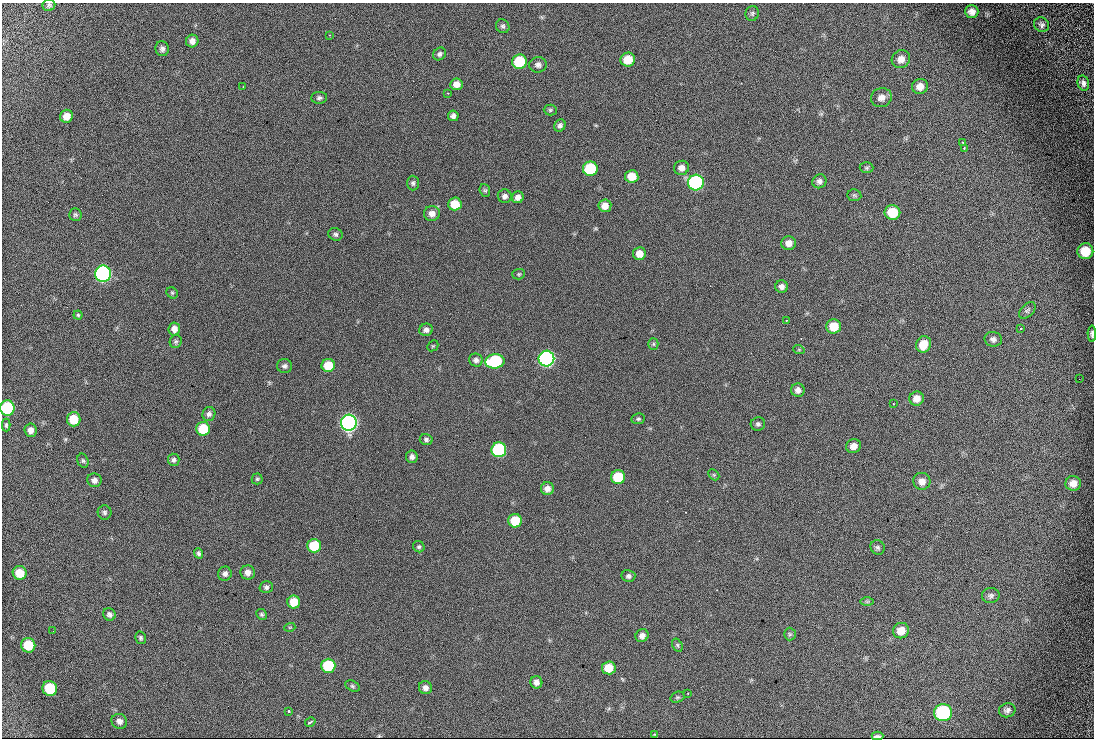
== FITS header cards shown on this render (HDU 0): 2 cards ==
NAXIS1  =                 1092
NAXIS2  =                  736

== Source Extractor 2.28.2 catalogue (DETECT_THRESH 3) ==
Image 1092 x 736 px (HDU 0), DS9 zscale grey, 1 PNG px = 1 image px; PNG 1096 x 740 px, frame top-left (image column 1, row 736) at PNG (2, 3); each listed source drawn as its Kron ellipse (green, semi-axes under 4 px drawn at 4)
Background 498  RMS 19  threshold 58.3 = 3 sigma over >= 5 px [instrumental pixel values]
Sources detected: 134; all 134 listed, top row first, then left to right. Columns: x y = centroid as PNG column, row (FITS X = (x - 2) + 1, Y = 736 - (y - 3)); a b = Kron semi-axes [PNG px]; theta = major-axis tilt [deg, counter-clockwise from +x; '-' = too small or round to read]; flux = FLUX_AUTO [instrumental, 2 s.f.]
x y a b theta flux
49 5 6 6 - 2500
972 12 7 6 - 6800
752 13 7 6 - 3000
1042 25 8 7 - 3600
503 26 7 6 - 3100
329 35 3 2 - 840
192 41 6 6 - 6100
162 49 7 6 - 4100
440 54 7 5 46 3400
901 59 9 8 - 8200
628 60 7 7 - 24000
519 62 7 7 - 57000
538 65 9 7 6 5200
1083 83 8 5 -76 4500
456 84 6 6 - 8900
920 86 8 7 - 8900
243 87 3 3 - 1100
448 93 3 3 - 840
319 98 8 6 1 3200
881 98 10 9 - 8600
550 110 6 5 - 2100
67 116 6 6 - 11000
453 116 5 5 - 4400
560 125 6 5 - 3800
962 142 2 2 - 980
964 149 3 3 - 2500
681 168 7 7 - 7100
867 168 7 5 1 2400
590 169 7 7 - 76000
632 176 7 6 - 18000
819 181 7 6 - 4700
696 182 8 8 - 250000
413 183 7 6 - 3000
485 190 6 5 - 2300
854 195 7 6 - 2400
505 196 7 6 - 4700
518 197 6 5 - 6900
455 204 7 6 - 26000
605 206 6 6 - 11000
892 212 8 7 - 33000
432 213 8 7 - 9000
75 215 6 6 - 2500
336 234 7 6 - 3300
789 243 7 7 - 9200
1085 251 8 8 - 25000
639 254 6 6 - 12000
103 274 8 8 - 460000
519 274 6 5 - 2000
782 287 6 6 - 4900
172 293 6 5 - 2000
1027 310 10 6 45 3300
78 315 4 4 - 1600
786 320 2 2 - 990
834 326 7 7 - 26000
174 329 6 6 - 7100
1021 329 3 3 - 3400
426 330 7 6 - 5000
1092 334 8 4 -89 3400
993 339 9 7 -12 4700
176 342 6 6 - 2500
653 344 5 5 - 1900
923 344 8 7 - 21000
433 346 6 5 - 1600
799 350 5 3 - 1300
546 359 8 8 - 500000
476 360 7 6 - 4600
495 361 9 7 7 120000
328 365 6 6 - 30000
285 366 7 7 - 4000
1079 379 2 2 - 10000
798 390 7 6 - 5900
917 399 7 7 - 10000
893 404 3 2 - 990
7 408 8 7 - 110000
209 414 7 6 - 3900
74 419 7 7 - 27000
638 419 7 5 11 2400
349 423 8 7 - 780000
758 424 7 6 - 3300
6 425 6 4 -90 2000
203 429 7 7 - 45000
31 430 7 6 - 7600
426 439 6 5 - 3200
853 446 7 7 - 9500
499 450 7 7 - 160000
412 457 6 6 - 4200
174 460 6 5 - 3700
83 461 7 5 -73 2500
714 475 6 4 -45 1500
618 477 7 7 - 47000
257 479 5 5 - 2000
94 480 7 7 - 6000
922 481 8 8 - 9100
1073 483 7 7 - 8600
547 489 6 6 - 7700
104 512 7 7 - 3400
515 521 7 6 - 37000
314 546 7 7 - 45000
419 547 6 5 - 2400
878 547 7 6 - 3200
199 553 5 4 - 2700
248 572 7 7 - 7700
20 573 7 7 - 23000
225 574 7 7 - 4800
628 576 7 6 - 3900
266 587 6 6 - 3300
991 596 9 7 3 4100
294 602 6 6 - 25000
867 602 7 4 0 1800
109 614 6 6 - 4100
261 614 5 5 - 2200
290 627 5 3 - 1200
53 631 2 2 - 3200
901 631 8 7 - 16000
790 634 6 6 - 2200
642 636 7 6 - 6300
140 638 6 5 - 2300
28 645 7 7 - 34000
677 645 7 4 -61 2200
328 666 7 7 - 65000
609 668 7 6 - 25000
536 682 6 6 - 6200
352 686 7 5 -27 2300
50 688 7 7 - 52000
425 688 7 6 - 5600
688 693 2 2 - 880
677 697 7 5 19 2100
1007 710 8 7 - 4500
289 711 3 3 - 2500
943 713 9 8 - 160000
119 721 8 7 - 6100
310 722 6 3 32 3200
655 735 3 2 - 1400
877 736 6 2 -1 2800
At the frame edge (FLAGS 8, measured only in part): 3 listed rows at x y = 49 5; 1092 334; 7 408